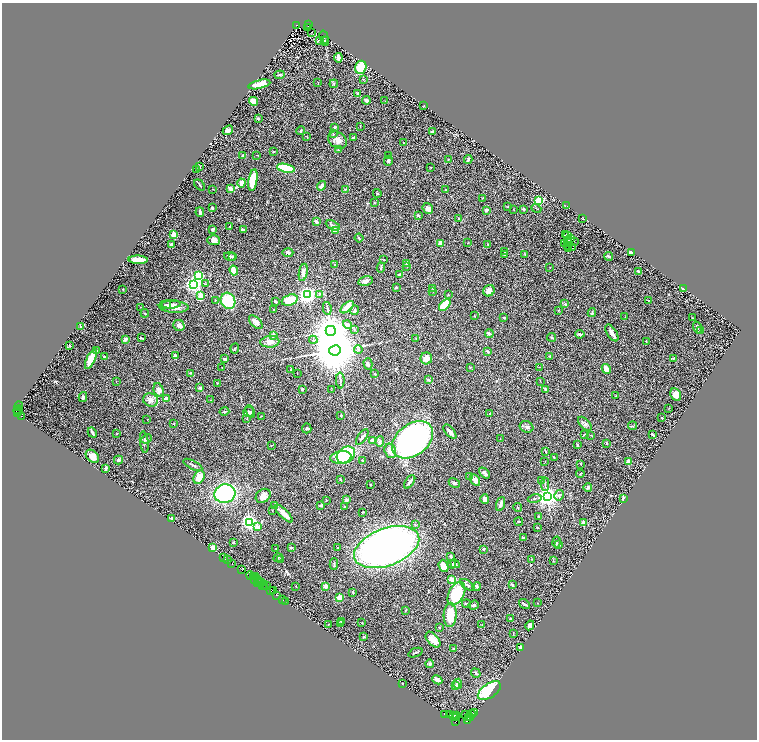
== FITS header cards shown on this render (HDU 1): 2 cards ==
NAXIS1  =                 1509
NAXIS2  =                 1475

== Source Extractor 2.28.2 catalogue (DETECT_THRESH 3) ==
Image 1509 x 1475 px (HDU 1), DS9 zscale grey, zoomed out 1/2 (1 PNG px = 2 x 2 image px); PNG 759 x 742 px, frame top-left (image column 1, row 1474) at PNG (2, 3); each listed source drawn as its Kron ellipse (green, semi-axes under 4 px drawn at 4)
Background 1.19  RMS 0.038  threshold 0.114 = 3 sigma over >= 5 px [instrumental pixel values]
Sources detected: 418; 44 cannot appear on this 1/2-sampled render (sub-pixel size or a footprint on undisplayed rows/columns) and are neither listed nor drawn; the other 374 listed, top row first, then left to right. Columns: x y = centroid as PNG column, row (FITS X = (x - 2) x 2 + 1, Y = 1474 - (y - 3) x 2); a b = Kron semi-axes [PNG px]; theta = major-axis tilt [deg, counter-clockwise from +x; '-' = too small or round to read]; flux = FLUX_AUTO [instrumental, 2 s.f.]
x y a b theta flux
297 25 4 2 - 1200
309 25 4 2 - 820
307 27 2 1 - 73
312 32 2 1 - 4.9
324 37 7 2 -77 5.4
319 41 4 2 - 12
325 41 4 2 - 8
338 58 5 2 - 64
361 67 6 5 - 250
280 75 5 3 - 10
364 79 3 2 - 4.4
318 83 3 2 - 3.2
259 84 11 4 12 150
334 84 4 3 - 7.6
357 93 4 3 - 6.1
366 100 4 2 - 26
254 101 4 4 - 88
385 101 2 1 - 1.7
424 105 2 1 - 2
258 118 3 3 - 9.8
360 126 2 2 - 2.6
334 128 4 3 - 16
228 130 5 4 - 22
301 130 4 2 - 9.4
432 132 2 2 - 26
333 133 2 2 - 3.7
307 137 3 2 - 2.3
353 138 4 2 - 12
337 140 10 7 -36 52
403 143 3 2 - 2.9
338 150 2 2 - 12
273 151 3 2 - 3.3
257 155 2 1 - 2.5
389 155 3 2 - 5.1
242 156 3 2 - 13
468 159 4 2 - 16
448 160 3 2 - 3.4
388 161 5 4 - 17
199 167 2 2 - 8.6
286 168 9 3 -12 330
431 168 2 1 - 1.8
197 170 4 2 - 6.2
253 180 11 4 81 170
241 183 4 3 - 44
199 185 6 2 -50 6.3
321 186 5 3 - 27
213 189 3 2 - 2.5
231 189 4 2 - 67
345 189 3 2 - 4.4
446 190 2 1 - 5.3
377 193 4 3 - 5.6
483 198 3 2 - 3.4
539 201 3 3 - 700
374 203 3 2 - 4.9
508 206 3 2 - 3
567 206 3 2 - 2.7
212 208 3 2 - 9.6
428 208 6 5 - 37
536 208 5 1 - 4.1
513 209 2 1 - 2.1
524 209 4 4 - 7
486 210 2 2 - 52
200 212 5 2 - 26
418 215 2 2 - 35
459 218 3 3 - 6.4
583 219 2 2 - 4.9
316 222 4 2 - 31
333 225 7 3 -28 15
230 227 3 2 - 5.2
213 229 2 2 - 49
243 229 3 2 - 12
336 230 2 2 - 85
174 235 2 2 - 190
565 235 3 2 - 8.1
567 235 3 1 - 1.1
359 238 4 2 - 6.3
571 239 2 1 - 0.52
214 240 6 5 - 36
568 240 2 1 - 1.4
574 242 2 1 - 0.56
441 243 2 2 - 120
468 243 3 2 - 3.3
564 243 2 1 - 2.6
567 243 3 1 - 3.5
171 244 3 3 - 14
488 244 2 1 - 2.6
568 245 2 1 - 2.3
573 248 2 1 - 2.1
569 249 2 2 - 5.2
504 251 3 3 - 7.3
288 252 5 4 - 23
631 252 3 3 - 48
525 254 3 2 - 4
505 255 3 3 - 5.6
230 256 6 3 -11 24
609 256 4 2 - 10
233 257 3 2 - 7.4
138 260 9 3 -1 96
384 260 3 2 - 3.2
407 264 4 3 - 6.9
334 265 2 2 - 8.2
381 267 5 3 - 7.9
407 267 4 2 - 3.6
550 267 2 2 - 2.6
234 271 5 3 - 81
638 271 3 2 - 11
303 272 9 4 79 34
399 274 4 3 - 7
199 276 3 3 - 590
365 281 7 4 13 35
194 284 4 3 - 2600
205 284 3 3 - 7.1
396 288 3 3 - 7
433 288 4 3 - 11
123 289 2 2 - 3.2
683 289 3 2 - 7.1
433 291 2 2 - 9.5
489 291 6 5 - 45
319 294 3 2 - 6.6
308 295 3 3 - 3600
448 295 2 2 - 4.4
201 296 3 3 - 240
215 300 3 3 - 5.4
290 300 8 5 19 190
228 301 8 7 - 310
275 301 2 2 - 10
649 301 3 2 - 3.1
171 304 10 3 1 24
565 304 2 2 - 28
166 305 5 3 - 14
445 305 7 4 45 180
140 307 3 2 - 3.9
174 307 15 6 -3 57
347 307 8 3 41 150
327 308 6 3 -79 9.3
273 309 2 2 - 5.3
354 310 5 3 - 12
558 310 2 2 - 6.8
145 313 4 2 - 6.5
592 313 5 2 - 7.8
474 316 2 2 - 3.3
504 317 2 2 - 29
625 317 2 2 - 3.1
692 318 2 1 - 2.5
256 322 8 5 -45 34
347 324 4 4 - 27
179 325 6 5 - 29
81 327 4 2 - 9.9
697 327 6 3 -74 14
354 330 3 3 - 4.2
331 331 5 5 - 17000
701 331 2 2 - 46
489 333 4 2 - 28
612 333 9 5 -57 31
580 334 4 2 - 13
273 335 3 3 - 23
551 337 4 3 - 6.9
141 338 4 2 - 6.9
125 339 4 2 - 35
416 339 3 2 - 2.7
313 340 4 3 - 11
270 342 9 6 4 46
646 342 2 2 - 3.8
70 346 3 1 - 3.3
235 348 5 2 - 4.7
358 349 4 4 - 12
335 350 6 5 - 57000
96 351 2 2 - 3.1
488 351 3 2 - 11
104 356 2 2 - 39
175 356 4 3 - 34
550 356 2 2 - 17
426 358 6 6 - 49
673 358 3 2 - 5.3
91 359 11 4 65 150
225 359 3 2 - 26
368 364 6 4 -76 12
470 367 4 3 - 5.8
539 367 2 1 - 2.7
222 368 2 2 - 4.6
606 369 5 3 - 62
291 370 2 2 - 7.3
191 373 4 3 - 4.8
297 373 2 1 - 4.3
375 374 3 3 - 6.8
340 380 8 2 -88 11
428 380 3 2 - 7.4
116 381 2 1 - 1.9
540 381 3 2 - 2.6
217 383 3 2 - 4.9
200 388 4 3 - 13
302 389 3 2 - 9.6
545 389 4 3 - 6.9
159 390 7 5 -74 33
331 390 2 2 - 2.4
676 394 6 5 - 63
616 396 2 2 - 2.8
83 397 5 3 - 14
166 399 4 4 - 32
151 400 7 6 - 34
210 400 2 2 - 2.1
19 406 4 2 - 220
669 408 2 1 - 1.9
18 410 5 2 - 1200
224 411 5 3 - 8.7
250 411 6 3 -66 9.9
19 412 2 1 - 290
248 412 5 5 - 13
490 413 2 2 - 3
18 414 3 2 - 94
341 415 2 2 - 8.4
21 416 2 1 - 87
261 416 2 2 - 3.1
662 418 4 2 - 4.7
247 419 2 2 - 2.3
147 420 2 1 - 1.7
174 424 3 2 - 3.2
585 424 8 5 -47 21
632 426 4 2 - 6.3
526 427 7 5 -22 22
307 428 5 4 - 12
450 432 8 3 -49 24
92 433 5 3 - 14
117 434 2 2 - 3.9
585 435 4 3 - 7.4
591 435 3 2 - 3.6
653 435 3 2 - 15
362 437 9 3 54 24
146 439 6 3 25 15
500 439 2 2 - 2
373 440 3 3 - 57
412 440 23 15 37 2400
144 442 11 3 -84 11
380 442 5 4 - 15
607 443 3 2 - 8.6
272 445 3 2 - 4.2
577 445 3 2 - 7.3
390 451 7 5 -73 66
545 451 3 2 - 6.5
346 455 10 7 38 470
92 456 7 5 -43 38
341 457 10 6 8 170
554 458 3 2 - 3.3
118 460 5 3 - 13
362 460 2 2 - 3.4
545 462 2 2 - 2.7
628 462 2 2 - 120
581 464 3 2 - 6.4
193 465 10 3 -28 14
106 468 3 2 - 15
484 473 6 3 -44 17
580 474 4 2 - 4.9
470 476 2 2 - 7.5
199 477 7 5 62 89
340 479 4 2 - 4.5
475 480 6 4 -59 61
541 480 3 3 - 4
410 482 8 3 55 45
454 483 6 4 -28 12
545 484 7 2 -87 8.3
370 485 2 2 - 5.7
588 487 4 3 - 15
225 494 10 9 - 940
559 495 5 4 - 18
263 496 8 6 39 51
547 496 4 4 - 5600
347 499 4 3 - 16
485 499 5 3 - 37
535 499 7 2 11 7.8
623 499 2 2 - 180
326 500 2 2 - 3.3
501 504 7 3 69 35
321 505 4 2 - 9.2
275 506 2 2 - 6.7
344 507 3 2 - 7.9
518 507 5 2 - 5.6
272 510 3 1 - 2.7
362 512 2 2 - 3.5
284 514 11 3 -45 71
539 516 3 3 - 9
171 518 3 3 - 14
250 522 4 3 - 2600
519 522 4 2 - 7.5
583 523 2 2 - 130
415 525 4 3 - 7.6
257 527 4 3 - 38
537 527 2 2 - 3.7
523 538 3 2 - 14
233 542 2 2 - 5.7
557 542 5 3 - 8.2
559 544 3 3 - 10
213 547 4 4 - 49
387 547 34 18 21 6100
291 548 3 2 - 5.8
337 548 2 2 - 3.3
276 549 2 1 - 2.1
483 549 3 3 - 7.9
451 556 3 2 - 11
224 558 2 2 - 150
278 558 4 2 - 5.1
280 559 3 2 - 3.3
532 559 2 2 - 2.4
228 560 2 1 - 54
553 561 3 2 - 2.7
232 564 2 1 - 140
334 564 6 3 89 7.3
452 564 4 3 - 12
455 564 5 3 - 11
444 566 6 4 -67 56
241 570 4 3 - 210
250 575 4 3 - 400
253 576 3 3 - 230
256 577 2 1 - 220
257 579 2 1 - 64
451 579 2 2 - 120
255 580 4 1 - 330
258 582 3 1 - 120
262 582 3 1 - 280
259 583 3 3 - 120
263 585 2 2 - 140
467 585 8 3 -34 13
512 585 4 2 - 7.5
265 586 2 1 - 98
267 586 2 1 - 53
296 586 2 2 - 2.7
326 586 2 2 - 120
477 586 4 2 - 17
274 590 2 1 - 70
271 591 2 2 - 160
353 592 4 2 - 6.1
456 594 12 7 62 350
277 595 4 2 - 170
339 598 2 2 - 240
282 599 2 1 - 87
285 601 3 1 - 69
538 603 2 2 - 2.5
466 604 5 3 - 10
525 604 6 2 -35 13
474 605 5 3 - 12
406 610 3 2 - 3.4
450 615 12 6 88 180
511 619 3 3 - 6.3
341 621 3 2 - 15
362 623 2 2 - 8.4
329 624 3 1 - 2.8
340 624 3 2 - 3.8
482 625 3 2 - 3.2
530 625 5 3 - 31
439 627 3 2 - 2.9
513 633 3 2 - 2.7
364 637 4 3 - 7.2
433 640 9 5 -49 64
521 647 3 3 - 14
453 649 2 2 - 25
415 653 7 2 21 7.3
430 664 4 3 - 11
476 673 5 3 - 10
437 680 5 3 - 32
402 683 2 2 - 6.6
458 684 5 4 - 24
456 686 3 2 - 6.8
489 691 13 7 35 390
475 712 4 3 - 200
465 714 4 2 - 550
471 714 4 3 - 1100
445 715 3 1 - 89
450 715 2 1 - 45
454 715 4 3 - 550
457 715 3 2 - 750
468 717 3 3 - 1200
471 717 2 2 - 51
457 718 3 2 - 1100
456 721 2 2 - 190
467 721 2 1 - 220
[44 sub-pixel or undisplayed-footprint detections neither listed nor drawn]